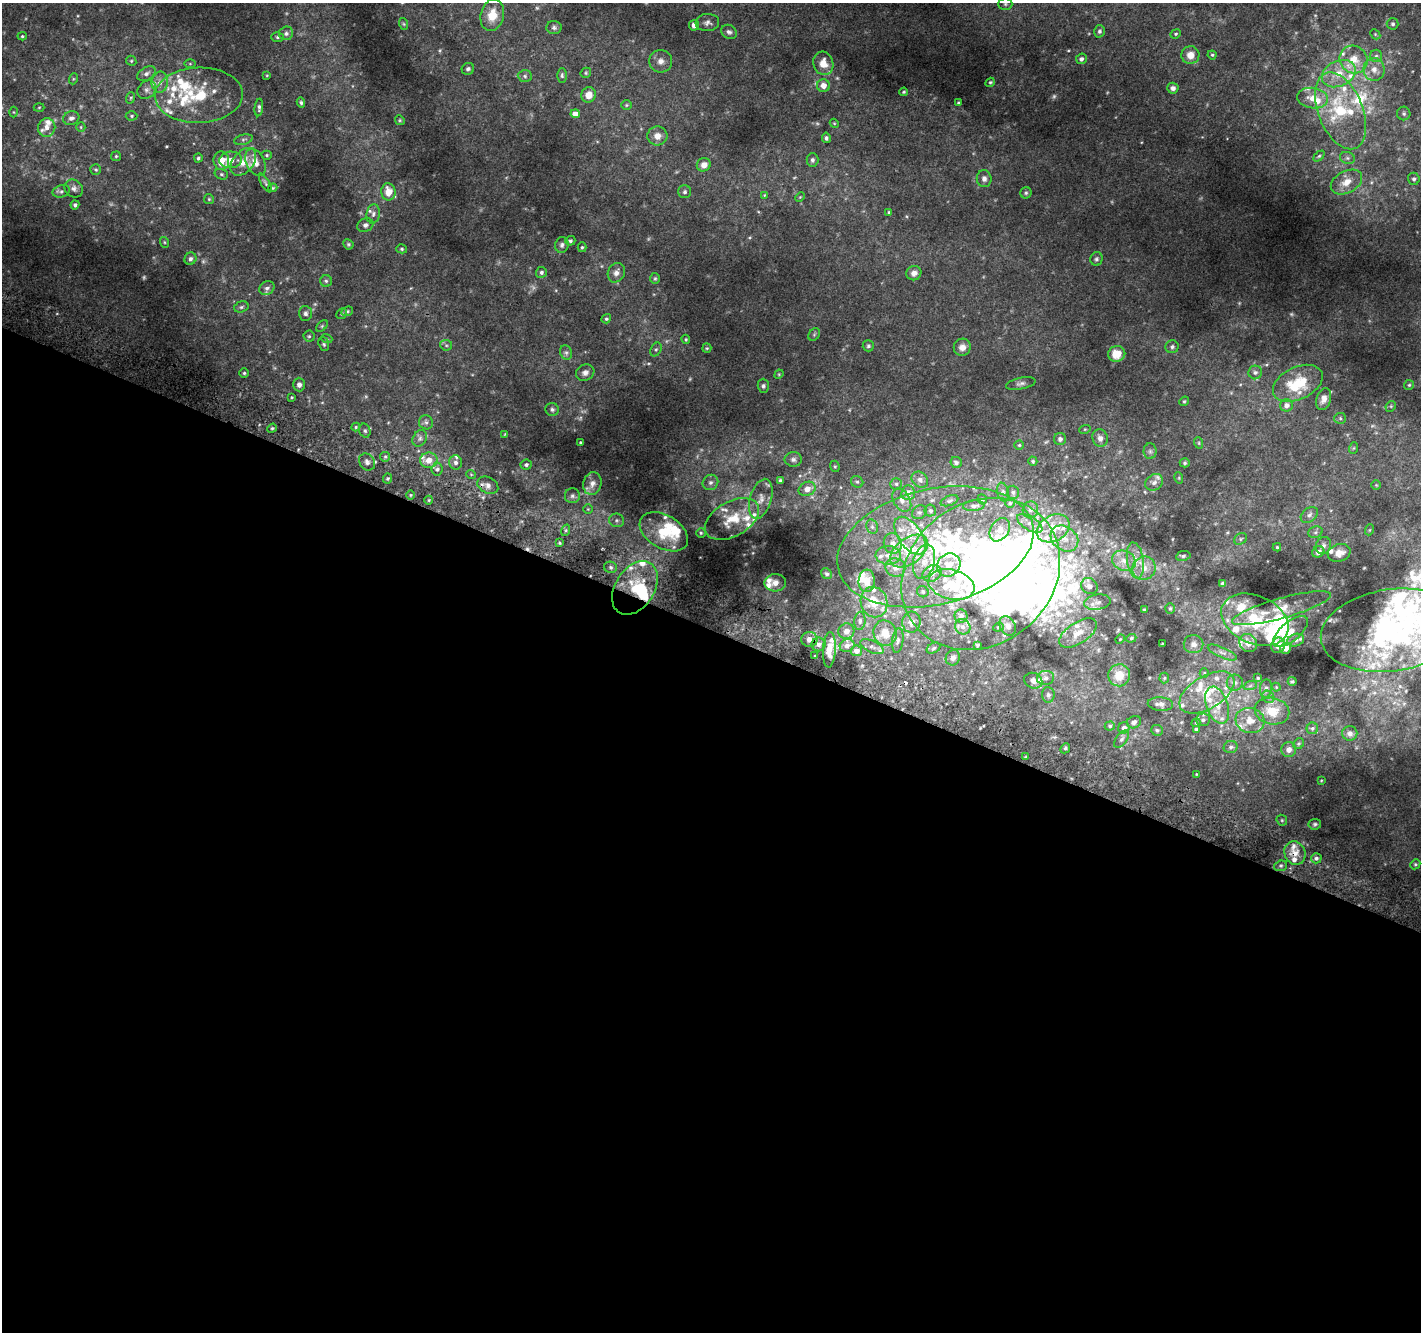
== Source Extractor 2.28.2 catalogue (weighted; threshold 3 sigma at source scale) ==
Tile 14 of 4 x 4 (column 2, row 4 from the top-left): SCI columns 1449-2867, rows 310-1639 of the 5725 x 5871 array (HDU 1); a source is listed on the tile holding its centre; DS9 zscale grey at full resolution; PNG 1423 x 1334 px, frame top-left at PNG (2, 3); each listed source drawn as its Kron ellipse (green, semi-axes under 4 px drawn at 4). Shown black and unused: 53% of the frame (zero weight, under 2 of 3 exposures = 2% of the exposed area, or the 3 px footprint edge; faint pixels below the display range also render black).
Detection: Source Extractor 2.28.2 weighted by HDU 2 'WHT'; one run over the whole footprint, this tile lists its part. Background 0.088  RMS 0.014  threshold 0.0628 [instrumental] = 3 sigma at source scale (4.5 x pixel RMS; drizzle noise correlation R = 1.50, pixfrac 1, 0.0396/0.0396 arcsec/px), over >= 5 px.
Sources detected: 421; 14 too faint to see at this stretch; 10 inside a brighter object's white glare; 2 cosmic-ray / hot-pixel residue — neither listed nor drawn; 82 inside a brighter listed object's ellipse — not listed separately; the other 313 listed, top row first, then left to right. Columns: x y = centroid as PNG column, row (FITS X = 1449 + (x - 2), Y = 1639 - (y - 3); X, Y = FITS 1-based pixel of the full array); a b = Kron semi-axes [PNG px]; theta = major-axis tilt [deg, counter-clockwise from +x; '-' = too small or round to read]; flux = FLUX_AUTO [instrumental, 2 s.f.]
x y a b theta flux
1005 4 7 6 - 2.8
492 15 16 11 76 22
707 23 12 8 6 5.9
404 24 6 4 -71 1.5
1393 24 6 5 - 2.9
694 25 5 5 - 7.3
554 27 7 6 - 3.5
1099 31 6 5 - 3.4
729 32 8 6 -33 3.9
286 33 7 6 - 5
1176 34 5 4 - 2
1375 34 6 4 -47 1.8
22 36 4 4 - 1.7
277 37 6 5 - 2.4
1190 55 9 9 - 13
1212 55 4 4 - 1.9
1376 56 6 6 - 3.6
1081 59 5 5 - 4.4
1354 59 14 13 - 26
131 61 5 4 - 1.9
661 61 11 11 - 10
823 63 12 10 -73 17
190 64 6 4 0 1.4
468 69 6 6 - 3.7
1374 69 11 10 - 13
586 73 5 5 - 1.7
146 74 10 6 30 5.5
1339 74 18 12 25 30
267 75 4 3 - 1.3
562 75 7 5 -90 2.6
525 76 7 6 - 3.2
73 79 5 3 - 1.4
160 82 10 8 83 9.1
990 82 5 4 - 1.8
823 86 6 6 - 12
1173 88 6 5 - 4.9
147 90 10 8 44 6
904 92 4 3 - 1.7
199 95 44 27 2 88
589 95 8 7 - 13
130 98 6 3 70 1.8
1312 98 15 10 -7 19
301 103 5 4 - 2.4
958 103 3 3 - 1.6
626 105 5 5 - 1.8
39 107 5 3 - 1.4
259 107 9 3 84 3
1341 111 40 22 -68 95
14 112 5 3 - 1.2
1404 113 7 6 - 3.4
575 114 4 4 - 10
132 116 6 4 2 2.1
71 118 8 6 17 5.5
400 120 5 4 - 1.7
834 123 5 3 - 1.3
81 127 5 4 - 1.6
47 128 9 8 - 8.3
657 136 10 9 - 10
826 138 5 4 - 2.9
243 140 9 5 14 3.2
267 155 5 4 - 2
116 156 5 4 - 1.7
1319 156 6 4 44 2.2
198 158 4 4 - 2.5
1347 158 8 6 -21 3.5
231 160 11 8 5 13
812 160 7 6 - 3.3
221 161 9 8 - 22
243 162 16 10 50 17
255 162 14 9 -64 11
704 165 7 6 - 8.4
96 170 5 5 - 2.1
221 174 7 5 -15 2.5
984 179 8 7 - 6.2
1414 179 6 6 - 3.1
1346 182 17 11 27 19
265 183 10 4 -59 2.8
273 188 4 3 - 1.5
74 189 10 8 -39 5.8
61 191 9 6 15 3.6
388 192 8 7 - 21
685 192 6 6 - 3.1
1026 193 5 5 - 2.3
764 195 4 4 - 1.1
800 197 5 4 - 1.3
209 199 5 5 - 1.6
75 205 4 4 - 3.1
889 212 4 3 - 1.3
373 214 10 6 83 4.7
365 225 8 6 23 4.7
570 241 5 4 - 2.9
164 242 5 3 - 1.3
348 244 5 5 - 2
562 245 8 7 - 3.9
582 247 5 4 - 2.1
402 249 5 4 - 2
190 259 6 6 - 3.4
1096 259 7 6 - 2.8
541 272 5 5 - 3.3
616 273 10 8 63 7.3
914 273 7 7 - 7.7
655 278 5 5 - 2
326 281 6 6 - 2.9
267 288 8 6 34 4.7
241 307 7 5 17 2.6
347 311 6 4 21 2.2
305 313 7 6 - 3.9
342 314 6 5 - 2.1
606 319 5 4 - 2.2
322 326 7 4 45 2.1
814 335 7 5 55 2.2
309 336 5 5 - 2.2
327 339 5 3 - 1.3
686 339 5 3 - 1.5
324 344 7 5 -73 2.7
446 345 6 5 - 2.5
868 346 5 5 - 2.4
962 347 9 8 - 8.9
1172 347 6 6 - 4
707 348 5 4 - 1.5
656 350 7 5 62 2.7
566 353 7 6 - 3.5
1117 354 8 7 - 25
1255 372 7 7 - 4
244 373 4 4 - 1.9
585 373 9 8 - 5.7
779 374 5 4 - 1.4
1298 383 26 16 25 43
1021 384 15 6 12 4.9
299 385 7 6 - 4.6
1409 385 5 5 - 1.9
763 386 7 5 -89 3
292 397 3 3 - 1.2
1324 399 11 7 74 9
1184 401 5 4 - 1.7
1286 405 6 6 - 5.8
1391 406 6 4 46 2.2
552 409 7 6 - 3.3
1340 418 6 5 - 2.2
426 422 7 7 - 3.8
356 427 4 4 - 1.5
272 428 5 4 - 1.7
1085 429 6 3 18 1.4
365 431 7 5 -74 2.7
505 434 4 2 - 1.1
420 438 8 6 59 4.7
1100 438 9 7 -73 7.5
1060 439 6 6 - 4.9
580 442 3 3 - 1.5
1199 443 6 3 -72 1.5
1019 445 4 4 - 1.8
1354 448 6 3 70 1.6
1150 451 8 6 -89 3.4
385 457 5 4 - 2.2
793 459 8 7 - 4.4
429 460 8 7 - 13
1033 461 4 4 - 2
367 462 9 7 -50 5.1
456 462 7 6 - 4.8
956 463 6 5 - 4.4
1185 463 5 4 - 2
526 465 5 5 - 2.9
835 466 6 4 -69 1.8
437 469 6 5 - 3.2
471 474 5 3 - 1.1
1179 478 6 3 -73 1.3
388 479 5 4 - 2
780 480 4 3 - 2.6
920 480 9 7 -41 5.5
710 482 8 7 - 5.4
857 482 6 5 - 2.9
1154 482 9 7 33 6
592 484 11 9 76 9.3
896 484 5 5 - 3.1
488 485 11 8 -28 6.8
1376 485 4 4 - 1.3
807 489 9 7 24 11
1003 492 9 5 -75 3.7
1013 492 6 6 - 3.3
908 493 7 7 - 16
411 495 5 3 - 1.3
572 496 7 7 - 3.8
761 499 20 10 73 15
982 499 5 4 - 2.5
429 500 4 3 - 1.2
902 500 12 8 -61 9.5
949 501 9 5 20 2.9
1010 503 5 5 - 2.1
974 506 11 5 5 4
588 509 5 4 - 1.7
1030 510 8 7 - 5.7
930 511 6 6 - 3
919 512 8 6 39 3.7
1309 515 9 6 39 4.9
732 519 29 17 29 39
617 520 7 6 - 3.4
1030 523 14 7 -32 9.3
872 527 7 5 -69 3.7
1053 528 17 13 29 41
566 530 6 4 72 2.3
1000 530 12 9 55 11
1369 530 5 3 - 1.2
664 532 26 16 -31 51
1315 532 7 5 21 3
701 533 4 4 - 1.9
910 536 21 11 -55 29
1064 539 15 11 -39 21
1240 539 7 5 38 2.6
559 543 3 3 - 1.5
893 544 10 9 - 11
1323 545 9 7 64 5.2
935 547 100 58 13 400
1277 547 4 4 - 1.5
909 551 21 13 36 36
1318 552 6 5 - 6.6
1339 553 11 8 16 11
888 555 12 9 -3 12
1183 556 7 5 10 2.7
1135 560 18 8 -82 13
1124 561 12 10 -21 12
924 562 18 10 76 20
949 565 12 11 - 18
611 567 6 5 - 3.4
895 568 10 9 - 11
1144 568 12 11 - 13
932 573 10 7 32 8.6
827 574 6 5 - 2.6
981 574 84 71 38 740
867 581 11 8 85 16
775 583 11 8 1 8.1
1223 583 4 3 - 3.1
951 585 23 15 -13 52
1089 586 9 7 -35 8.4
635 588 29 19 57 71
923 592 6 5 - 2.3
874 602 15 13 -70 30
1098 602 13 7 8 8.1
1170 608 5 5 - 2.1
1281 608 51 10 16 28
1144 610 3 2 - 1.1
961 616 6 6 - 5.3
1255 620 35 24 -24 85
860 621 9 5 83 3.8
911 622 10 9 - 10
1008 626 10 7 -59 7.1
963 627 8 7 - 5.3
998 627 5 4 - 1.6
1391 630 71 41 8 360
846 631 8 7 - 8.1
1290 632 21 9 40 20
885 633 13 11 -68 22
1078 633 21 10 33 20
1131 638 5 4 - 2
809 639 8 7 - 9.7
1120 639 5 4 - 1.5
1296 640 8 6 18 4.8
898 641 12 5 83 4.5
1248 643 9 8 - 11
819 644 7 7 - 5.3
1162 644 3 2 - 0.76
1193 644 10 9 - 6.5
977 645 3 3 - 2.1
1278 645 8 6 60 24
847 646 7 6 - 7
872 647 13 6 -26 5.1
934 648 7 5 28 2.8
1286 648 6 5 - 7.7
829 650 18 6 86 15
856 651 5 5 - 7.9
1222 652 15 5 -24 5.7
815 656 3 2 - 1.3
953 658 8 7 - 6.1
1204 673 5 4 - 1.6
1119 675 11 11 - 25
1046 678 8 7 - 5.2
1164 678 5 5 - 1.8
1258 678 4 4 - 1.5
1033 681 9 7 -23 6.3
1292 681 4 4 - 1.7
1235 683 8 8 - 5.4
1250 686 7 4 19 2.5
1276 687 4 4 - 1.2
1266 688 9 6 84 4.1
1207 692 30 16 31 48
1048 695 8 6 -85 3.4
1268 697 6 5 - 3.2
1160 704 12 7 -4 6.3
1217 705 19 10 -71 21
1272 711 17 13 -12 24
1203 720 7 6 - 3.8
1250 720 14 12 -16 18
1134 722 7 6 - 4.8
1196 723 4 4 - 1.3
1110 726 5 4 - 2.2
1124 728 6 5 - 6
1312 728 6 5 - 2.8
1196 729 4 3 - 2.3
1157 730 6 5 - 2.5
1350 733 7 7 - 5.5
1121 739 10 5 53 3.9
1299 744 6 5 - 2
1231 747 7 6 - 3.6
1065 748 5 4 - 1.9
1289 749 7 7 - 6.9
1026 757 3 2 - 1.6
1196 774 3 2 - 0.85
1321 780 4 3 - 1.1
1282 820 6 5 - 2
1315 824 6 5 - 2.6
1295 853 12 10 -65 13
1316 858 5 5 - 2.8
1415 864 5 4 - 1.8
1281 866 6 5 - 2.9
Overlapping masked pixels (flux is a lower limit): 2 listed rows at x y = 488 485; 1295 853
Isophote crosses this tile's border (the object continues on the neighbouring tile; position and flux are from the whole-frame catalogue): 1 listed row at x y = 1391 630